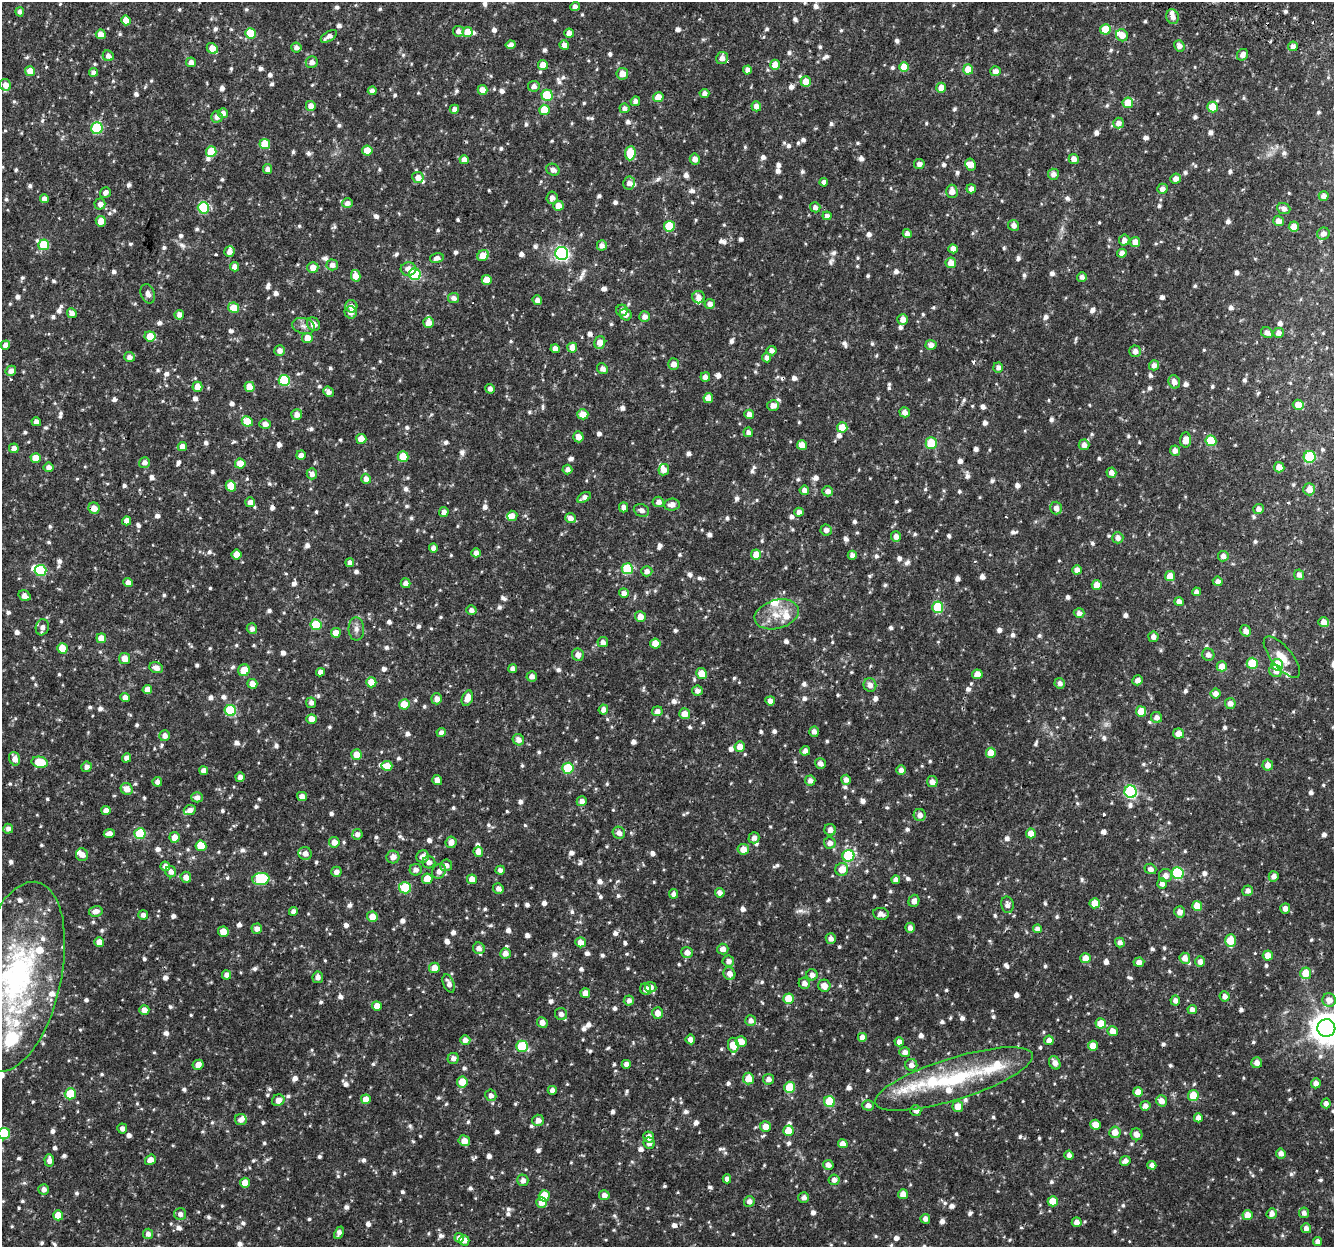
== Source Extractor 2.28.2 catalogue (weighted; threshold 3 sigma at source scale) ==
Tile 10 of 4 x 4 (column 2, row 3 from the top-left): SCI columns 1387-2718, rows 1552-2796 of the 5445 x 5654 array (HDU 1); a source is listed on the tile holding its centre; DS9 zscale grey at full resolution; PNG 1336 x 1249 px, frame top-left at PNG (2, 2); each listed source drawn as its Kron ellipse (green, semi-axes under 4 px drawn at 4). Shown black and unused: <1% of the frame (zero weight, under 2 of 3 exposures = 5% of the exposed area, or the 3 px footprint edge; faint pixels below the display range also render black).
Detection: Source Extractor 2.28.2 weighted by HDU 2 'WHT'; one run over the whole footprint, this tile lists its part. Background 0.035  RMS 0.0038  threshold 0.017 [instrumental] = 3 sigma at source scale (4.5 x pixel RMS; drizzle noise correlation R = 1.50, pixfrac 1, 0.0396/0.0396 arcsec/px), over >= 5 px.
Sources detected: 1246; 1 inside a brighter object's white glare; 4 cosmic-ray / hot-pixel residue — neither listed nor drawn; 36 inside a brighter listed object's ellipse — not listed separately; of the other 1205, all 500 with FLUX_AUTO >= 1.69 (the completeness limit of this list) listed and drawn (705 fainter detections not listed), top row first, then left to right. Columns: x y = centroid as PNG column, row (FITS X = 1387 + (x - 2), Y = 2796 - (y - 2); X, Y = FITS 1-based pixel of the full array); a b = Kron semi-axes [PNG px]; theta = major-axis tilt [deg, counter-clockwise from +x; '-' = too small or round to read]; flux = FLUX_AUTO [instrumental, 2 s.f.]
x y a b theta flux
575 7 5 4 - 1.8
20 12 4 4 - 1.7
1172 17 7 6 - 2.3
126 20 5 4 - 5.5
1105 29 5 5 - 9.8
458 31 5 5 - 1.8
468 32 5 5 - 5.4
250 33 5 5 - 15
569 33 4 4 - 2.7
101 34 5 4 - 4
1122 35 6 5 - 3.5
329 36 9 5 32 2
511 45 5 4 - 1.8
564 45 5 4 - 2.7
1179 46 6 5 - 1.7
1293 46 5 5 - 1.8
296 47 5 5 - 1.7
212 48 6 5 - 4.6
1243 55 6 5 - 1.9
108 56 6 5 - 1.8
722 58 6 6 - 2.2
191 62 5 4 - 1.7
312 62 6 6 - 2.1
543 65 5 5 - 4
775 65 5 5 - 4.6
904 67 5 5 - 7
968 69 5 5 - 6.5
747 70 4 4 - 1.9
30 71 5 5 - 4.1
996 71 5 5 - 2.1
94 72 4 4 - 1.8
622 74 6 5 - 3.8
806 82 5 5 - 5.1
5 85 6 5 - 2.6
534 86 6 5 - 1.8
941 88 5 5 - 4.4
483 90 5 4 - 3.1
372 91 4 4 - 1.8
704 94 5 4 - 1.7
547 95 5 5 - 19
658 97 5 5 - 3.9
635 101 5 4 - 1.7
1128 103 5 5 - 8.8
311 106 5 5 - 2.7
756 106 5 5 - 2.9
1213 107 5 5 - 8.7
624 108 5 5 - 1.7
454 109 5 4 - 1.9
544 110 5 5 - 8.3
223 113 5 5 - 2.2
217 117 6 5 - 1.9
1118 123 5 5 - 2.1
97 128 6 6 - 28
265 144 5 5 - 9.7
367 150 5 5 - 6.6
211 152 5 5 - 12
630 153 7 5 83 12
695 159 5 5 - 2.4
1074 159 5 5 - 2.4
464 160 4 4 - 2.9
919 164 5 5 - 1.8
971 165 6 5 - 2.6
268 169 5 4 - 2
553 170 7 5 -27 2
1053 174 5 5 - 2
418 177 6 5 - 3
1175 179 5 5 - 2
824 182 4 4 - 1.8
629 183 6 5 - 1.8
971 189 5 4 - 2.3
1162 189 5 5 - 1.7
952 191 6 6 - 2.7
105 193 5 5 - 1.7
1324 196 5 5 - 1.9
552 198 6 5 - 1.8
44 199 4 4 - 1.8
347 203 5 5 - 1.9
100 204 5 5 - 1.8
558 206 5 5 - 4.6
815 207 5 5 - 1.9
203 208 6 5 - 25
1284 209 7 5 -22 2
827 216 4 4 - 1.7
101 221 5 5 - 3.9
1278 221 5 5 - 2.4
1014 225 5 5 - 1.9
669 226 5 5 - 15
1294 227 5 5 - 4.4
907 234 4 4 - 2.2
1323 234 6 6 - 2.1
1124 240 5 5 - 2
1135 242 5 5 - 3.3
44 245 5 5 - 13
602 245 5 5 - 1.8
953 249 5 4 - 2.9
229 252 5 5 - 2.1
562 253 6 6 - 76
1122 253 5 4 - 2
483 256 6 5 - 6.7
437 258 7 4 14 1.8
951 263 5 5 - 4.6
332 265 5 5 - 2.3
235 267 4 4 - 2.8
313 267 5 5 - 3.7
408 269 8 7 - 2.6
415 274 6 5 - 25
356 276 6 4 -76 4.4
1082 277 5 4 - 1.7
487 280 5 5 - 4.8
148 294 10 7 -68 1.9
698 297 6 6 - 2
454 298 5 5 - 1.7
537 300 5 4 - 1.9
710 304 5 5 - 1.8
351 306 6 6 - 2.1
234 308 6 5 - 6.8
622 310 6 5 - 2
351 312 6 6 - 2
72 313 5 4 - 1.8
179 315 5 5 - 2.1
626 315 6 5 - 1.9
644 317 5 5 - 1.7
903 319 5 5 - 2.8
428 323 5 5 - 3.5
313 324 7 6 - 2.6
303 326 11 8 -14 1.9
1267 333 6 5 - 1.8
1278 333 5 5 - 2
150 336 5 5 - 6
307 338 5 5 - 3.5
600 343 6 5 - 4
5 345 5 4 - 2.1
931 345 5 5 - 2.2
572 348 5 5 - 4.4
555 349 4 4 - 2.7
280 351 5 5 - 2
772 351 5 5 - 1.7
1135 351 6 5 - 1.9
129 357 5 5 - 1.8
767 358 4 4 - 1.7
673 364 5 5 - 2.9
1154 365 5 5 - 1.8
998 367 5 5 - 1.8
602 369 5 5 - 1.8
11 371 5 5 - 2
705 377 5 5 - 2.6
284 380 6 5 - 21
1174 382 7 5 -66 2.2
197 387 5 5 - 4
249 387 5 5 - 5.5
490 389 5 4 - 1.7
328 392 6 4 -41 1.8
708 398 5 5 - 3.4
773 405 6 5 - 2.9
1298 405 5 5 - 4.3
905 412 5 5 - 2.3
297 414 5 5 - 2.6
583 414 5 5 - 4.5
749 414 5 4 - 2.3
247 421 5 5 - 9.1
36 422 4 4 - 1.9
265 424 6 5 - 2.1
842 427 5 5 - 6.5
748 432 5 4 - 1.7
578 437 5 5 - 3.1
361 439 5 5 - 4.1
1186 440 7 5 89 3.5
1211 441 5 5 - 15
931 443 5 5 - 16
802 445 5 5 - 3.8
1084 445 5 5 - 2.3
182 447 5 4 - 3.3
14 448 5 4 - 1.9
1175 451 5 5 - 2.1
301 455 5 4 - 1.8
403 457 5 5 - 11
1310 457 6 6 - 26
36 458 5 5 - 5.8
144 463 5 5 - 1.7
240 464 5 5 - 4.5
49 467 5 5 - 1.9
1279 467 5 5 - 3
567 470 5 5 - 1.7
664 470 6 5 - 2.4
1111 473 5 5 - 2.1
312 474 5 5 - 1.8
366 479 5 5 - 2.4
231 486 5 5 - 6.5
1309 489 6 6 - 3.6
804 490 5 4 - 2.3
828 491 5 5 - 1.9
584 497 7 4 31 1.9
250 502 5 5 - 2
658 502 5 5 - 2
672 505 8 6 5 2.4
623 507 5 4 - 2.1
94 508 6 5 - 2.9
1056 508 6 5 - 1.9
1258 509 5 5 - 1.9
641 510 8 6 -24 1.8
444 512 5 5 - 1.9
799 512 4 4 - 2
512 516 5 5 - 2
570 518 5 5 - 2.2
127 521 4 4 - 2.8
826 530 6 5 - 2
896 536 5 5 - 1.9
1118 538 5 5 - 1.9
433 548 4 4 - 1.8
476 553 4 4 - 2.4
236 554 5 5 - 4.5
756 554 5 5 - 4.9
852 555 5 4 - 1.7
1223 556 5 5 - 2.1
350 563 4 4 - 1.9
627 569 5 5 - 18
40 570 6 5 - 21
1077 570 5 4 - 2.4
647 571 5 5 - 1.7
1299 575 5 5 - 1.8
1170 576 5 5 - 5.2
1218 581 5 4 - 1.7
128 583 4 4 - 2.3
406 583 5 4 - 1.7
1097 585 5 5 - 4.1
1196 592 4 4 - 1.8
624 593 5 5 - 1.8
24 596 6 5 - 2.1
1179 602 4 4 - 2.2
938 607 5 5 - 17
471 610 5 5 - 1.7
1079 613 5 5 - 1.9
777 614 22 14 16 7.5
640 616 5 5 - 3.3
1324 622 5 5 - 2.9
316 625 5 5 - 15
42 627 8 6 72 1.9
252 629 5 5 - 1.8
356 629 12 7 -89 1.9
1246 631 6 5 - 2.2
336 633 5 5 - 3.9
1153 637 5 5 - 1.8
101 638 5 5 - 4.2
603 642 5 5 - 1.7
655 644 5 5 - 5.4
62 648 5 5 - 7.4
578 655 6 6 - 2.4
1208 655 6 6 - 1.8
1282 657 25 10 -50 5
125 658 5 5 - 4.2
1252 663 5 5 - 13
1277 665 6 5 - 13
1222 666 5 5 - 4.4
156 668 7 5 -21 2.5
513 669 4 4 - 1.8
244 670 6 5 - 5.4
1276 671 6 6 - 2.2
320 672 4 4 - 2
701 673 5 5 - 4.8
977 674 5 5 - 4.1
532 676 5 5 - 1.8
1138 680 5 4 - 1.8
371 682 5 5 - 5.1
1060 683 5 5 - 1.8
252 684 5 5 - 3.4
870 685 7 6 - 2.2
147 689 5 4 - 2.6
697 691 5 5 - 1.8
1216 694 5 5 - 2.4
125 697 5 4 - 2.3
467 698 8 5 70 3.4
437 699 5 5 - 2.7
770 701 5 4 - 2.2
311 703 5 5 - 1.7
1230 703 5 5 - 2.2
404 704 5 5 - 8.4
603 709 5 5 - 2
230 711 6 5 - 24
657 711 5 5 - 1.7
1141 711 5 5 - 6.8
685 714 5 5 - 4.1
1156 717 5 5 - 1.9
312 719 5 4 - 4.2
441 732 5 4 - 1.8
814 732 5 4 - 1.7
1178 734 6 5 - 3
165 736 5 5 - 2
518 740 6 5 - 2.1
740 747 5 5 - 3.9
805 751 5 4 - 1.9
991 753 5 5 - 6.1
357 755 5 5 - 5.6
127 758 5 4 - 2.1
15 759 7 5 -70 2.5
40 762 8 5 -12 10
820 763 6 5 - 1.9
1268 765 5 5 - 2.7
387 766 5 5 - 5.6
87 767 5 5 - 1.8
568 768 5 5 - 21
204 770 4 4 - 2.2
901 770 5 5 - 2
240 777 5 4 - 1.7
437 780 5 4 - 2.3
846 780 5 5 - 1.9
810 781 5 5 - 1.8
157 782 5 4 - 1.8
932 782 5 5 - 2.2
127 789 6 5 - 3.1
1131 792 6 6 - 44
302 796 5 4 - 2.3
197 797 6 5 - 1.8
582 801 5 5 - 1.9
106 810 5 4 - 2
190 810 6 5 - 2
920 815 6 6 - 2.2
8 829 5 5 - 1.7
830 830 6 5 - 2
109 833 5 4 - 2.3
619 833 6 6 - 2.1
1031 833 5 5 - 4.3
140 834 5 5 - 19
357 834 5 5 - 1.7
175 837 5 5 - 4.3
754 838 5 5 - 1.8
334 842 5 5 - 3.3
451 842 6 5 - 2.6
830 843 6 5 - 2.2
201 846 5 5 - 10
743 849 6 5 - 3.9
478 852 5 5 - 2.9
305 854 7 6 - 2.4
82 855 6 6 - 2.5
848 856 6 6 - 30
393 857 6 6 - 2.4
423 857 6 6 - 2.3
429 862 6 6 - 1.8
446 865 6 6 - 2.1
165 866 5 5 - 1.9
842 869 6 6 - 4.8
1150 869 6 5 - 1.7
416 870 6 5 - 1.9
500 870 4 4 - 1.7
439 871 8 6 54 2.2
171 872 6 5 - 1.8
336 872 5 5 - 1.8
1178 873 6 6 - 31
1166 875 6 6 - 2.3
1274 876 5 5 - 1.8
186 877 5 5 - 2.5
261 879 8 6 7 26
427 879 5 5 - 6.1
472 879 5 5 - 4.9
896 880 4 4 - 1.7
1162 884 5 5 - 1.9
405 888 6 5 - 17
498 888 5 5 - 1.7
1248 891 5 5 - 1.8
720 893 5 4 - 1.9
673 894 5 4 - 1.8
914 901 6 5 - 1.8
1095 903 5 5 - 6.4
1007 905 8 6 -81 1.7
1197 906 5 5 - 5.8
1285 908 5 5 - 2.2
96 911 7 5 12 2.4
293 911 4 4 - 1.7
1180 912 5 5 - 2.1
881 914 8 6 -10 1.9
143 915 5 4 - 1.7
372 917 5 5 - 4.3
910 928 5 4 - 1.8
257 929 5 5 - 2.1
1037 929 4 4 - 1.7
223 932 5 5 - 4.1
831 938 5 5 - 1.8
1231 941 6 5 - 9.9
99 942 5 5 - 3
581 942 5 5 - 3.1
1120 942 5 4 - 1.9
479 948 6 5 - 2.2
723 949 5 5 - 2.2
687 952 6 5 - 2.6
505 953 5 5 - 2.4
1268 956 5 5 - 3.8
1085 958 5 5 - 3.8
1185 958 5 5 - 2.7
728 961 6 5 - 1.8
1139 962 5 4 - 2.1
1200 962 5 5 - 1.8
434 968 5 5 - 3.7
1306 973 5 5 - 7.6
729 974 6 6 - 2.4
227 975 5 4 - 1.7
812 975 6 5 - 1.9
17 977 97 44 78 87
318 977 6 5 - 1.8
804 983 6 5 - 2
449 984 9 5 -65 1.8
824 986 6 6 - 3.1
651 987 6 5 - 2.3
646 989 6 5 - 2.2
585 993 5 5 - 2.8
1225 996 5 5 - 1.7
789 999 5 5 - 7.7
629 1000 5 5 - 1.8
1175 1000 5 5 - 1.7
1329 1000 7 6 - 3.5
377 1006 5 4 - 3.5
144 1010 5 5 - 2.4
1192 1010 5 4 - 1.8
657 1013 6 5 - 3
561 1014 6 6 - 1.8
751 1021 5 5 - 1.8
542 1022 5 5 - 2.1
1101 1023 5 5 - 6.5
1326 1028 9 9 - 540
1113 1031 5 5 - 4
862 1037 4 4 - 2.8
690 1039 5 5 - 2
465 1040 5 5 - 2
1049 1040 5 5 - 2.5
741 1041 5 5 - 3.4
899 1042 4 4 - 1.9
733 1045 7 5 -82 8.5
522 1046 6 5 - 17
1093 1046 5 5 - 4.2
905 1052 5 5 - 1.8
453 1058 6 5 - 1.9
1055 1063 7 5 -62 2.2
1257 1063 5 5 - 2.2
626 1064 4 4 - 1.8
198 1065 5 5 - 2.6
911 1065 6 6 - 1.9
748 1078 6 5 - 5.2
768 1079 5 5 - 2
954 1079 82 21 17 35
462 1082 5 5 - 6.5
1316 1083 5 5 - 2.3
790 1087 5 5 - 12
552 1090 4 4 - 1.7
1138 1092 5 5 - 4
70 1094 5 5 - 15
491 1095 5 5 - 1.8
1193 1096 5 5 - 8.8
366 1099 5 5 - 4.1
278 1100 6 5 - 2.6
1161 1101 6 5 - 2.6
830 1102 5 5 - 18
1326 1103 5 4 - 1.8
868 1105 6 5 - 1.9
958 1106 5 5 - 4.3
1145 1106 5 5 - 1.8
916 1111 5 5 - 1.8
1198 1118 4 4 - 2.1
241 1120 6 5 - 1.8
538 1120 6 5 - 2.1
1095 1125 5 5 - 4.5
765 1126 5 5 - 4
122 1129 5 5 - 1.7
788 1131 5 5 - 5.9
1115 1132 5 5 - 3.4
4 1134 6 5 - 21
1137 1134 6 5 - 2.3
649 1137 6 5 - 2.5
464 1140 6 5 - 3.3
649 1143 6 5 - 2.1
843 1144 5 4 - 3
1281 1153 5 5 - 1.9
1069 1155 4 4 - 1.8
49 1160 6 4 -86 2.2
150 1160 6 4 37 2.6
1125 1161 5 4 - 1.9
828 1165 5 5 - 2.1
1152 1165 4 4 - 1.8
727 1179 4 4 - 1.8
523 1180 6 5 - 1.9
834 1180 5 5 - 1.8
245 1183 5 5 - 4.7
44 1189 5 5 - 1.7
903 1194 5 5 - 3.3
604 1195 5 5 - 1.9
544 1196 5 5 - 12
804 1198 5 5 - 1.8
749 1201 5 5 - 1.9
1053 1201 5 5 - 8.4
541 1203 5 5 - 2.6
1272 1213 5 5 - 2.1
1304 1213 5 5 - 1.7
180 1214 6 6 - 1.7
58 1215 5 5 - 6.2
1247 1215 5 5 - 3.8
925 1219 5 5 - 1.7
1077 1222 5 4 - 2.1
1306 1228 5 5 - 1.7
339 1233 6 4 66 1.7
148 1234 5 5 - 1.8
459 1238 4 4 - 1.9
464 1240 5 5 - 2.7
1317 1241 5 4 - 1.7
Isophote crosses this tile's border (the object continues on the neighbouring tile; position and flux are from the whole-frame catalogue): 3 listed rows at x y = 17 977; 1326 1028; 4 1134